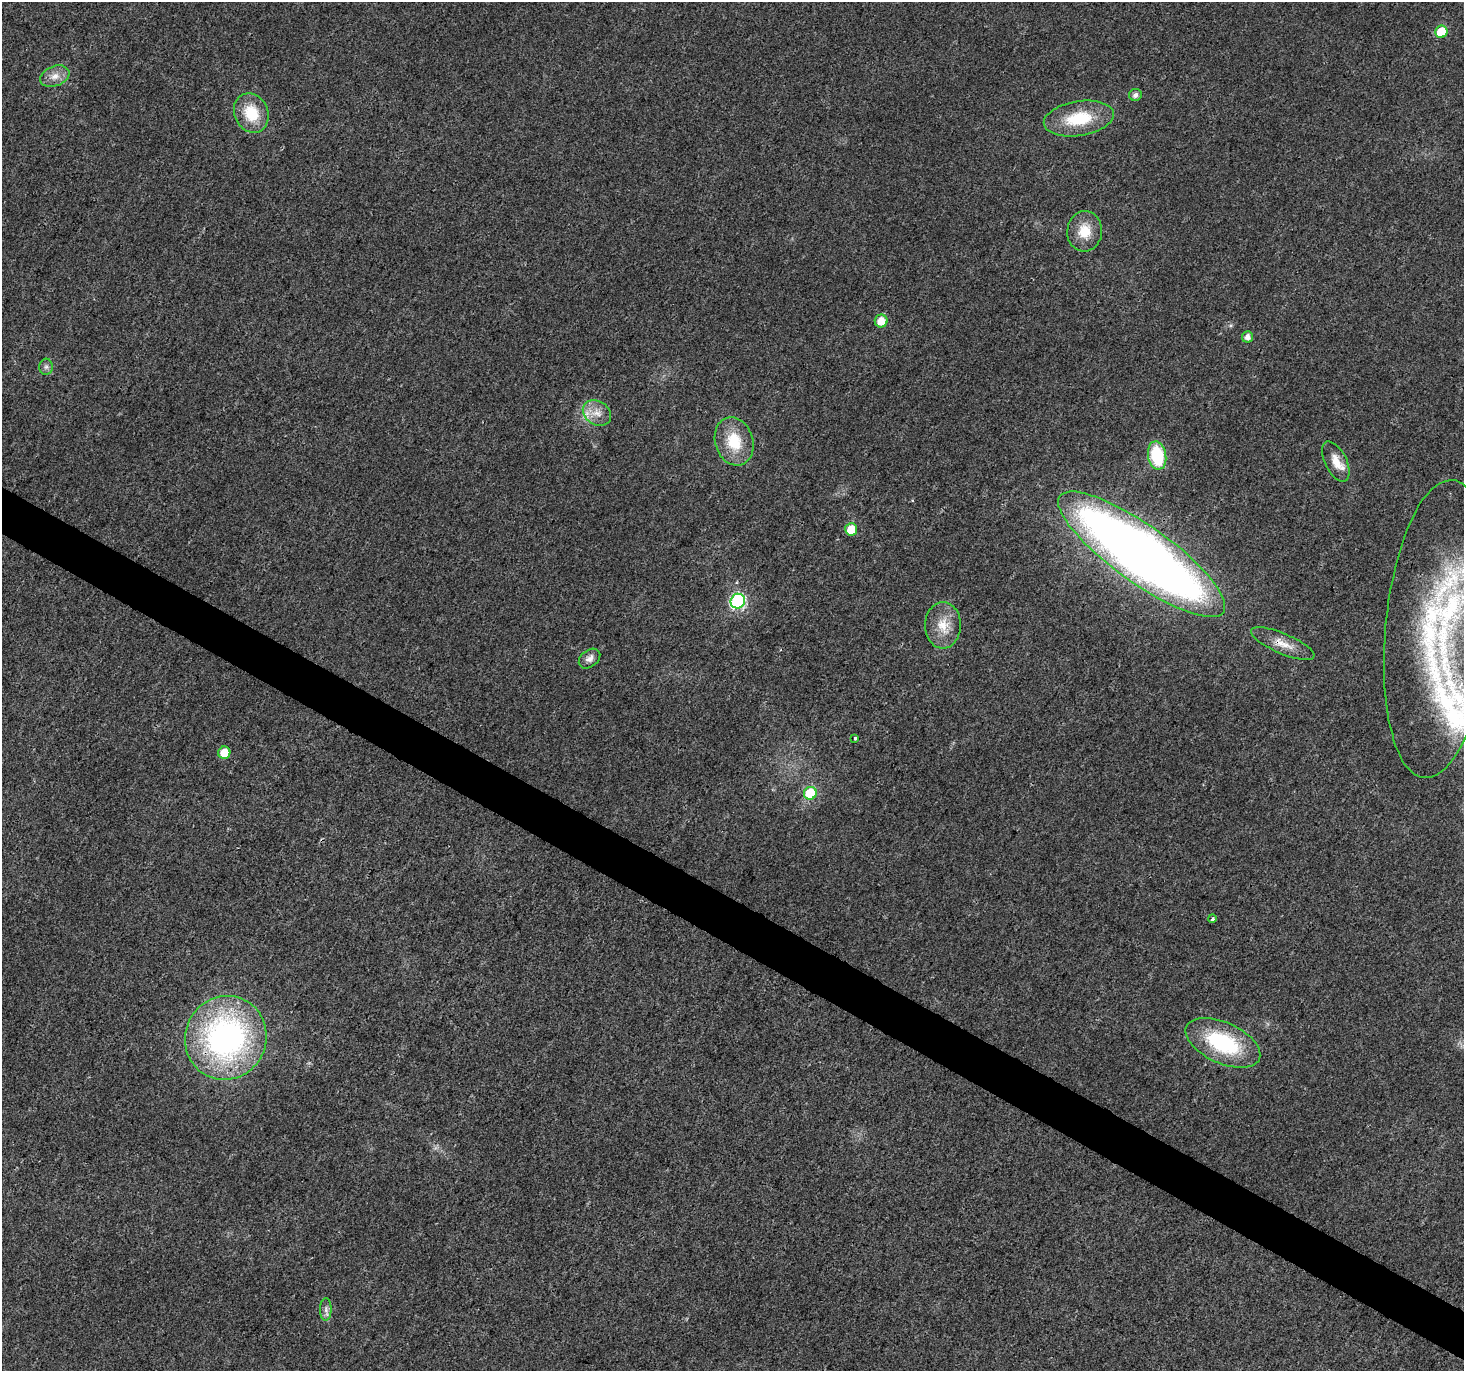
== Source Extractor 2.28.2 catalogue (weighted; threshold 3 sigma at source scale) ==
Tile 6 of 4 x 4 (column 2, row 2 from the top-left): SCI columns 1463-2924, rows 2933-4301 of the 5855 x 5931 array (HDU 1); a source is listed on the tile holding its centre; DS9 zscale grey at full resolution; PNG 1466 x 1373 px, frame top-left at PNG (2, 2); each listed source drawn as its Kron ellipse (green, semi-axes under 4 px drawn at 4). Shown black and unused: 3% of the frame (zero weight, under 3 of 4 exposures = <1% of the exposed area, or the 3 px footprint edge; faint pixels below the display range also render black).
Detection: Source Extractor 2.28.2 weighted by HDU 2 'WHT'; one run over the whole footprint, this tile lists its part. Background 0.00519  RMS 0.0025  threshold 0.0111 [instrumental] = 3 sigma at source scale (4.5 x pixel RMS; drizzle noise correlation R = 1.50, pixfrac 1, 0.0396/0.0396 arcsec/px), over >= 5 px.
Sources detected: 30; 3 inside a brighter listed object's ellipse — not listed separately; the other 27 listed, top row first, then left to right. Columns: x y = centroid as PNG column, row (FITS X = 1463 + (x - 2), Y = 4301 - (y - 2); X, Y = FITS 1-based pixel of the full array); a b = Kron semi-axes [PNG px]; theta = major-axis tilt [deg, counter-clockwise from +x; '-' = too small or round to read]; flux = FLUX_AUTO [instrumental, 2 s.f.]
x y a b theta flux
1441 32 6 6 - 8.7
55 76 15 10 21 2.4
1135 95 6 6 - 1.1
251 113 20 16 -65 8.1
1079 119 35 17 9 12
1085 231 20 17 85 5.6
881 321 6 6 - 3.6
1247 337 6 5 - 1.4
46 367 8 6 89 0.76
597 413 15 11 -34 3
734 441 24 19 -73 8.8
1157 456 14 9 -80 15
1336 461 22 11 -64 3.5
851 529 6 6 - 5.4
1142 554 100 28 -36 280
738 601 7 7 - 42
943 625 23 18 90 5.4
1438 629 150 53 84 67
1283 644 34 10 -23 3.9
589 659 12 8 39 1.4
855 738 4 3 - 0.37
224 753 6 6 - 4.5
810 793 6 6 - 12
1212 919 4 3 - 0.56
226 1038 42 40 63 72
1223 1043 40 20 -25 22
326 1309 11 6 90 1
Overlapping masked pixels (flux is a lower limit): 4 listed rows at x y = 1142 554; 1283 644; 226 1038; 1223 1043